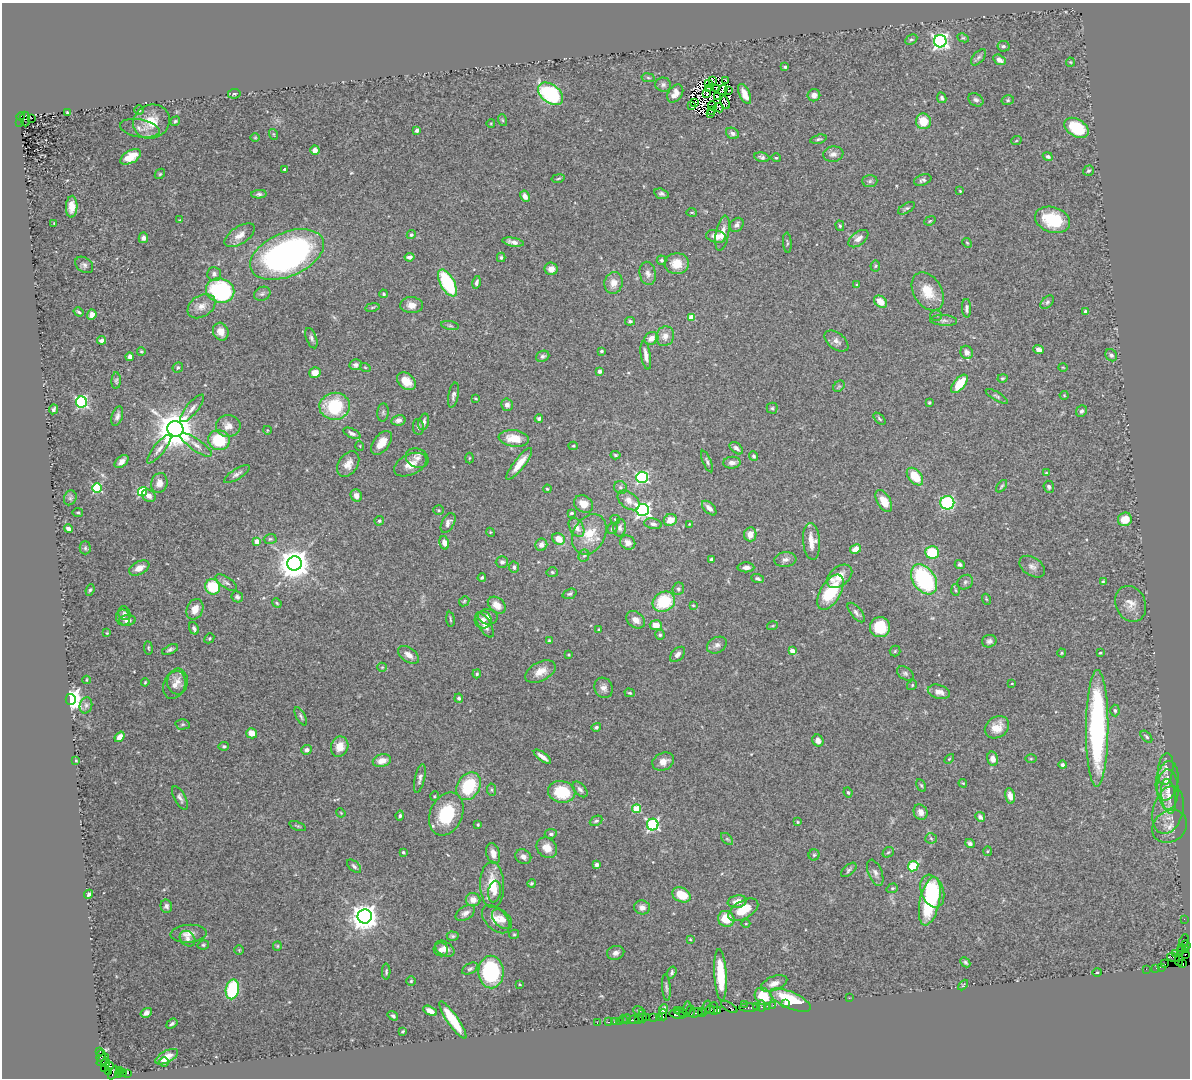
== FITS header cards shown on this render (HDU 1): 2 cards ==
NAXIS1  =                 1188
NAXIS2  =                 1076

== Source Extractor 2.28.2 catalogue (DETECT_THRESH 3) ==
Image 1188 x 1076 px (HDU 1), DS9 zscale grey, 1 PNG px = 1 image px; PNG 1192 x 1080 px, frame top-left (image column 1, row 1076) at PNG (2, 3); each listed source drawn as its Kron ellipse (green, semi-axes under 4 px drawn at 4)
Background 0.706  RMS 0.031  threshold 0.0943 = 3 sigma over >= 5 px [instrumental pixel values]
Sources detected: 501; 11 with non-positive FLUX_AUTO (blend fragments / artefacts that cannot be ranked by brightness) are neither listed nor drawn; the other 490 listed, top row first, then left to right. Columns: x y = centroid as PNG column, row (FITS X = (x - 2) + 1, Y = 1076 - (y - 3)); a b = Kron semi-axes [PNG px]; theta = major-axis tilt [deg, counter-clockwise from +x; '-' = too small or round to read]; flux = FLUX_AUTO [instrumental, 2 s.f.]
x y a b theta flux
963 38 6 4 -25 2.9
911 39 6 4 27 3.3
940 41 6 6 - 700
1003 46 6 5 - 4.2
978 57 10 5 48 5.2
999 60 6 4 -33 10
1070 62 4 4 - 2.1
785 67 4 3 - 3
648 78 7 3 -8 3.1
712 80 3 2 - 3
726 80 2 2 - 1.2
709 83 3 2 - 1.5
663 85 8 7 - 6.3
709 88 4 2 - 2.5
717 89 2 2 - 1.7
723 90 5 2 - 3.3
728 91 3 2 - 0.92
234 94 6 4 8 3.4
550 94 14 9 -38 210
675 94 10 6 55 17
707 94 3 2 - 1.9
745 94 11 5 -65 19
814 95 6 6 - 13
717 96 3 2 - 2.9
942 98 5 4 - 4.1
976 100 8 6 -32 6.7
1008 100 6 5 - 3.6
695 102 2 2 - 3.8
725 103 7 2 -68 3.4
692 106 2 2 - 4.8
712 106 4 2 - 2.4
719 108 5 2 - 1.7
139 110 5 5 - 3.2
711 111 3 2 - 0.56
67 112 3 3 - 2.4
711 114 3 3 - 4
20 116 4 3 - 270
32 118 2 2 - 16
25 119 7 5 -87 520
502 120 6 3 -70 2.8
175 121 5 4 - 3
923 121 8 7 - 43
20 122 3 2 - 54
151 122 19 17 23 51
491 123 4 3 - 1.7
140 128 20 9 -10 16
1076 128 13 8 -31 92
417 130 4 4 - 6.3
732 133 7 5 -30 6.7
273 134 5 3 - 2
255 138 5 3 - 1.6
818 139 8 4 13 4
1016 141 5 3 - 1.9
315 150 4 4 - 11
833 154 10 7 9 11
131 157 11 6 29 37
762 157 7 4 -13 4.8
1048 157 5 4 - 4.7
776 158 4 4 - 2.3
284 169 3 3 - 3.5
1088 171 5 5 - 3.8
160 174 6 4 45 3
558 178 7 3 10 2.7
923 180 9 5 20 5.6
870 181 7 6 - 5
960 191 3 2 - 1.5
259 194 8 4 3 4.9
661 194 7 5 -16 5.6
525 196 6 4 -61 13
72 207 11 6 88 18
906 208 9 4 32 4.6
692 212 5 2 - 1.9
180 220 4 3 - 1.7
1053 220 18 12 -18 94
930 221 6 4 22 2.5
54 223 3 2 - 1.5
737 225 7 6 - 8.7
840 226 5 4 - 3
722 233 18 6 79 20
240 235 17 8 33 21
411 235 5 4 - 3.8
716 236 10 6 -11 22
143 238 5 4 - 7.3
858 239 11 6 37 14
513 242 11 4 -10 11
787 243 10 3 -85 3.1
967 243 5 4 - 2.3
287 254 39 22 23 750
409 257 5 3 - 6.5
501 257 4 3 - 3.1
662 260 5 4 - 3.9
677 264 12 10 3 35
84 265 10 7 -36 7.3
875 266 5 5 - 3.2
551 269 6 6 - 14
648 273 12 8 -79 10
214 274 7 6 - 8.1
476 282 6 4 77 5.4
447 283 15 7 -61 180
614 283 11 9 78 21
857 285 3 3 - 2.2
220 291 14 12 -19 290
928 292 20 14 -59 45
262 294 8 6 25 5.7
383 294 4 3 - 2.7
880 302 7 5 -39 26
1047 302 8 5 46 4.2
412 305 11 8 -2 18
201 306 15 10 33 20
372 307 7 3 10 3
967 308 9 4 -88 5.9
78 312 5 3 - 3.3
1085 312 4 3 - 10
92 315 5 4 - 13
936 315 6 5 - 3.4
691 317 4 4 - 33
944 320 13 5 -4 7
630 321 5 4 - 4.7
450 326 9 3 -11 3.7
221 332 9 7 -67 17
665 336 10 9 - 17
311 338 11 5 -69 5.9
651 338 7 6 - 15
102 340 4 3 - 9
836 341 14 8 -38 11
1038 350 5 4 - 11
141 351 4 3 - 2.1
601 351 3 3 - 2.9
967 352 7 6 - 14
646 355 14 5 -80 13
1111 355 6 5 - 5
543 356 7 5 25 5.9
130 357 4 4 - 9.2
355 365 6 5 - 5.9
178 367 5 5 - 4
365 367 5 3 - 1.9
1063 367 4 3 - 1.8
600 371 4 3 - 6.6
315 373 6 5 - 20
1002 378 5 4 - 3.2
116 381 8 4 89 3.9
406 381 10 7 -41 27
959 384 11 5 50 57
839 386 6 5 - 3.4
453 395 12 5 79 7.5
1064 395 4 4 - 2.1
997 396 13 4 -31 4.8
475 398 4 2 - 1.9
81 402 5 5 - 300
929 403 3 3 - 2.4
507 405 6 5 - 8.3
335 406 15 13 6 130
192 408 17 6 50 13
772 408 5 5 - 3.7
53 409 5 3 - 4.4
1081 411 6 5 - 5.7
383 412 9 5 84 4.6
117 416 10 5 72 8.3
539 419 4 4 - 5.5
879 419 7 4 -45 3.4
398 420 7 5 11 10
424 422 8 5 76 8.9
228 426 12 11 - 18
418 427 8 5 -81 4.4
175 429 8 8 - 7000
267 430 4 3 - 1.6
352 433 9 4 -25 7.4
514 438 15 8 -7 40
219 440 11 10 - 87
382 443 13 8 53 28
196 445 19 6 -34 14
360 446 5 3 - 1.8
573 446 4 4 - 2.5
736 448 8 5 -41 7.6
159 449 18 5 50 13
615 455 5 4 - 3.3
753 456 5 4 - 4.1
417 458 12 9 -26 13
469 458 5 3 - 2.1
122 461 8 5 42 12
707 462 11 4 -66 4.7
732 463 8 6 5 10
348 464 14 9 57 19
519 464 19 5 52 30
410 465 17 10 25 27
1046 473 4 4 - 2.6
237 474 15 5 32 7.4
642 477 6 5 - 280
915 477 10 6 -50 58
159 483 10 8 75 17
1002 486 7 4 54 3.3
620 487 7 6 - 5.1
1049 487 6 5 - 5.3
97 488 5 5 - 190
547 489 4 3 - 2.1
142 492 5 4 - 140
356 495 6 5 - 11
149 496 7 6 - 9.6
70 498 7 6 - 5.2
629 500 12 8 -38 17
884 501 12 6 -60 27
947 503 7 7 - 200
584 504 10 8 -32 22
709 508 9 5 -45 11
438 510 5 4 - 2.7
643 510 6 6 - 570
78 512 5 3 - 2.3
571 513 4 3 - 3.5
615 519 5 4 - 2.3
1125 519 7 6 - 38
670 520 7 6 - 23
379 521 5 4 - 3.3
448 523 11 6 61 9.4
653 524 9 5 -11 7.4
689 524 4 4 - 1.5
576 527 10 7 -59 16
620 528 9 6 82 7.7
68 529 4 3 - 8.7
612 529 5 5 - 3.8
490 532 4 3 - 2
589 534 21 15 60 55
750 534 7 6 - 14
270 539 6 5 - 3.2
559 539 7 5 -35 30
257 541 4 4 - 30
811 541 18 8 -86 24
444 543 7 4 -75 13
628 543 8 7 - 14
541 545 6 6 - 11
85 548 6 5 - 4.2
855 549 6 4 29 16
932 552 7 6 - 71
584 556 6 5 - 3.8
711 559 4 3 - 7.2
785 559 11 7 6 9
502 562 6 6 - 6.7
295 563 7 7 - 3800
960 564 5 4 - 4.5
514 567 5 5 - 7
746 567 8 5 0 9.2
1032 567 14 9 -34 11
139 568 11 6 26 17
552 572 5 5 - 3.5
840 576 14 9 39 28
482 578 4 3 - 3.5
758 579 6 3 -22 4.6
924 579 16 11 -56 230
1103 581 3 2 - 2.3
965 582 8 7 - 4.8
226 583 12 5 -33 6.9
213 587 8 7 - 88
678 589 6 5 - 5
90 590 6 4 68 3.4
956 590 6 4 -87 2.7
830 592 19 10 60 110
570 594 7 5 19 4.3
237 597 6 5 - 4.7
986 599 5 3 - 2
464 601 6 4 46 3.1
664 602 11 9 29 110
277 603 5 4 - 2.5
1131 604 18 15 -67 24
497 605 10 7 -40 23
693 605 3 3 - 1.8
195 609 11 8 66 20
124 613 7 6 - 4.6
856 613 12 5 -50 7.6
488 617 10 7 -10 9.5
123 618 8 7 - 7.5
450 619 7 3 -84 2.9
127 620 8 5 5 12
483 620 8 8 - 12
636 620 10 7 -39 15
485 625 14 6 -59 16
656 625 6 5 - 23
772 626 5 3 - 2.1
880 627 10 10 - 76
194 628 6 4 -67 6.2
599 629 3 2 - 1.7
107 633 4 3 - 1.6
660 635 5 4 - 3.9
209 638 5 4 - 3
549 641 3 3 - 2.3
989 641 7 6 - 6.7
717 645 10 7 30 9.3
148 648 7 3 -82 2.5
170 650 8 4 22 4.9
792 651 4 4 - 21
895 651 5 5 - 2.7
1062 653 4 4 - 2.1
1100 653 4 3 - 2.3
677 654 9 5 46 8.8
408 655 12 7 -35 15
568 655 3 2 - 1.8
382 667 5 4 - 2.4
540 672 16 9 27 23
905 673 9 6 -32 5.5
477 674 4 4 - 3.7
87 680 4 3 - 1.8
178 681 13 10 88 16
145 682 4 3 - 1.9
1012 683 3 2 - 1.4
174 685 14 11 69 20
912 685 5 4 - 2.8
604 688 10 9 - 11
939 692 11 7 -15 15
630 693 5 4 - 2.7
459 698 4 4 - 4.6
71 699 5 5 - 1800
86 705 8 6 76 5.9
1115 711 6 4 -87 3.7
301 716 10 4 -61 4.8
183 724 7 5 1 3.3
596 727 5 4 - 5
997 727 13 10 34 27
1097 728 58 11 90 480
252 733 5 5 - 23
120 737 6 4 51 15
1146 737 7 4 -46 3.7
818 741 6 5 - 12
224 746 5 4 - 3.4
340 747 10 8 70 24
307 750 5 5 - 7.9
542 757 10 3 -38 13
949 759 6 3 45 2.3
993 759 7 5 -76 14
1031 759 5 3 - 2.1
76 761 3 3 - 3.7
382 761 9 6 15 22
663 762 11 8 25 18
1063 765 4 4 - 5.9
1166 769 16 7 83 15
420 778 14 5 78 7.7
1167 781 20 11 81 24
963 783 4 3 - 2.1
921 785 7 4 -62 2.9
469 786 15 11 57 110
580 789 9 5 -47 7.3
1168 789 20 10 -88 24
491 790 6 4 -83 3.2
562 792 13 11 -11 82
848 793 5 3 - 2.9
435 796 5 3 - 1.8
1010 796 8 5 -79 15
1169 796 17 7 -81 16
180 798 13 5 -62 7.7
636 809 4 4 - 65
1168 810 24 15 75 38
921 812 8 6 -61 14
341 813 5 3 - 2
446 814 22 16 66 110
400 816 5 4 - 4.1
980 817 5 4 - 8.3
596 821 7 4 26 4.3
798 822 4 4 - 2.3
478 825 4 3 - 2.5
653 825 6 6 - 330
297 826 9 3 -22 3.1
1170 826 18 15 36 25
551 834 6 4 7 5
931 838 5 5 - 3.5
727 839 7 4 -44 3.2
970 843 5 3 - 5.2
547 848 11 9 -48 22
987 851 5 3 - 2.3
403 852 3 3 - 4.1
888 852 6 5 - 2.8
493 853 11 6 -75 16
814 855 5 5 - 3.2
523 857 8 7 - 9.6
596 865 4 4 - 5.8
354 866 8 5 -42 5.6
913 866 5 5 - 88
849 870 9 5 41 4.7
875 873 14 6 -68 9
532 883 4 4 - 3.1
492 885 23 12 -89 53
892 888 6 4 20 3.2
932 891 17 11 -70 130
494 892 11 6 81 13
89 894 4 3 - 5.1
681 895 9 7 -27 50
473 900 7 6 - 18
930 901 25 10 78 120
737 902 9 6 10 18
166 906 7 5 -75 6.4
642 907 8 7 - 11
743 910 16 9 29 41
465 913 11 6 31 11
365 916 7 7 - 2600
496 919 17 10 -47 22
502 919 12 7 -45 17
726 919 8 7 - 46
1184 919 2 2 - 12
746 924 4 3 - 1.7
188 934 18 9 4 18
514 934 5 4 - 2.7
453 936 6 4 -2 3.7
188 939 8 7 - 9
690 939 4 3 - 2
1184 941 6 3 66 120
203 945 6 4 13 3.5
1186 945 5 3 - 79
277 946 5 4 - 2.4
1182 947 2 2 - 27
441 949 7 7 - 9.4
445 949 10 7 -30 12
239 950 5 5 - 2.5
1186 950 3 2 - 24
1181 951 2 2 - 27
616 953 9 7 14 9.4
1175 954 4 3 - 930
1185 954 3 3 - 45
1173 957 6 2 -14 96
1179 960 5 3 - 110
965 962 5 4 - 3.7
1183 963 3 2 - 75
1165 964 2 2 - 16
1162 967 4 2 - 36
1156 968 2 2 - 15
470 969 9 5 27 4.6
1146 969 2 2 - 13
386 972 8 4 -90 3.8
491 972 16 12 -89 200
672 972 6 4 71 4.1
1097 972 5 4 - 2.8
721 975 26 6 -87 65
411 981 5 5 - 3.1
774 983 14 7 21 16
520 984 3 2 - 2.5
963 985 6 3 45 2
666 988 13 3 -85 4.9
232 989 10 6 79 170
764 996 9 8 - 53
849 998 2 2 - 11
790 1000 22 8 -24 100
744 1004 4 2 - 34
785 1004 2 2 - 22
773 1005 2 2 - 25
761 1006 6 3 -88 79
767 1006 2 2 - 16
729 1007 9 3 -31 95
756 1007 3 2 - 60
706 1008 7 3 71 200
749 1008 9 3 0 140
664 1009 5 4 - 2.6
687 1009 7 2 85 210
714 1009 6 2 -90 120
639 1010 6 3 -19 2.5
678 1010 3 2 - 34
710 1010 4 3 - 130
718 1010 4 2 - 47
430 1011 7 4 -29 17
691 1011 6 3 90 150
681 1012 6 4 -20 150
702 1012 4 3 - 100
146 1013 6 4 31 7.1
696 1013 7 3 14 210
677 1014 8 3 -11 150
663 1015 5 2 - 60
393 1016 5 4 - 4.5
642 1016 6 3 -80 320
646 1017 3 2 - 120
654 1017 2 2 - 24
659 1017 4 2 - 83
623 1019 5 2 - 22
627 1019 4 2 - 23
638 1019 3 2 - 24
453 1020 22 5 -55 65
633 1020 5 3 - 57
620 1021 2 2 - 5.9
608 1022 3 2 - 44
614 1022 2 2 - 8.3
597 1023 2 2 - 10
172 1024 6 3 37 3.6
403 1031 3 3 - 2.6
100 1051 3 2 - 45
101 1055 6 4 75 160
167 1057 12 6 27 18
103 1060 7 3 44 330
164 1062 5 5 - 3.9
106 1063 4 3 - 340
110 1066 4 3 - 640
104 1069 4 3 - 48
119 1070 3 2 - 36
108 1072 3 2 - 64
123 1072 3 2 - 23
113 1073 7 3 63 110
128 1073 3 2 - 42
118 1074 2 2 - 13
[11 non-positive-flux detections neither listed nor drawn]